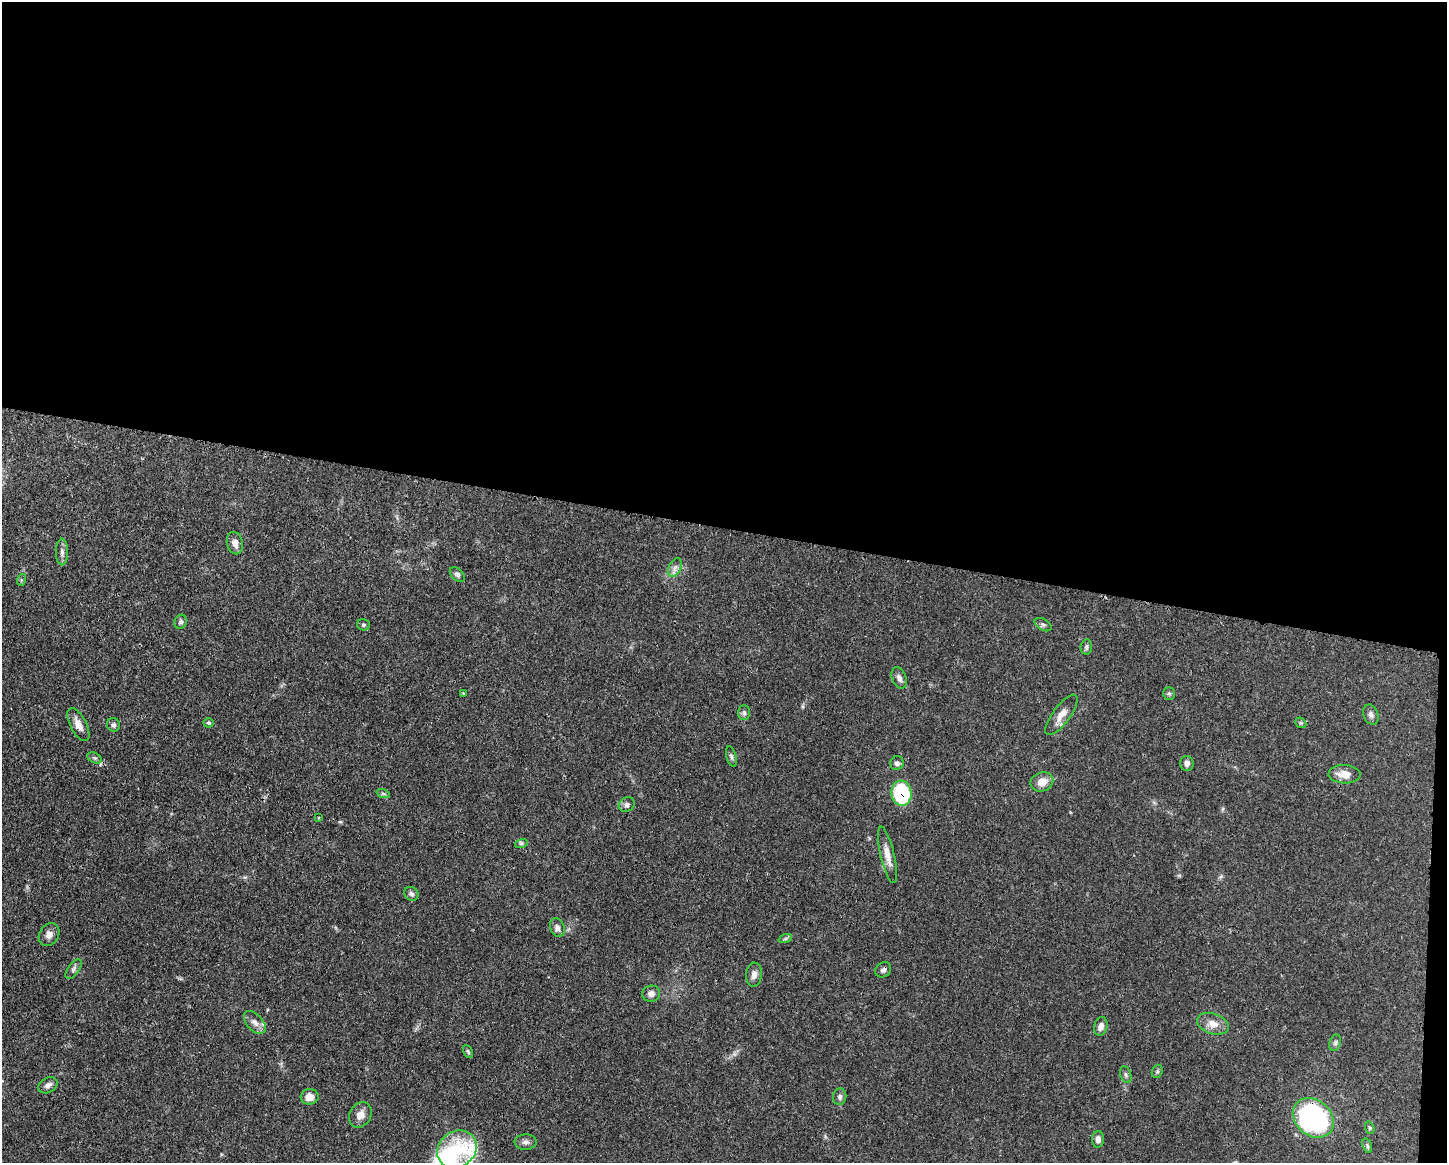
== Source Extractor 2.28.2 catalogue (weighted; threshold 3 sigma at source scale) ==
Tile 3 of 3 x 4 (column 3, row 1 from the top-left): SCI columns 3002-4446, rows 3490-4650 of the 4670 x 4657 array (HDU 1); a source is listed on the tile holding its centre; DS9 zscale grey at full resolution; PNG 1449 x 1165 px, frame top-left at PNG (2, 2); each listed source drawn as its Kron ellipse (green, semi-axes under 4 px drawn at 4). Shown black and unused: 46% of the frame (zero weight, under 3 of 4 exposures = <1% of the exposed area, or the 3 px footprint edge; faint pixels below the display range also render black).
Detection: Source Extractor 2.28.2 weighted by HDU 2 'WHT'; one run over the whole footprint, this tile lists its part. Background 0.0551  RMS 0.0033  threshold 0.0148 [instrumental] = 3 sigma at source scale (4.5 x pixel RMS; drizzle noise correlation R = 1.50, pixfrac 1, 0.05/0.05 arcsec/px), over >= 5 px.
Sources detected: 57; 1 inside a brighter listed object's ellipse — not listed separately; the other 56 listed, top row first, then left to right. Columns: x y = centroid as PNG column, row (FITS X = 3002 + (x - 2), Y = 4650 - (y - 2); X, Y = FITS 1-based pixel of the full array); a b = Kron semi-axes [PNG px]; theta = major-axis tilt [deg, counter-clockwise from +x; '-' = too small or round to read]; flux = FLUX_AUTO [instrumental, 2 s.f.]
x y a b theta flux
235 543 11 8 -75 2.4
62 552 13 6 -90 1.4
675 568 10 6 63 1.4
457 574 8 5 -41 0.8
21 580 6 4 72 0.39
181 622 7 6 - 0.79
363 625 6 5 - 0.53
1043 625 9 5 -30 0.77
1086 647 7 5 82 0.72
899 678 11 7 -67 1.4
463 693 3 3 - 0.57
1169 693 6 5 - 0.62
744 713 7 6 - 0.79
1061 715 24 8 54 3.4
1371 715 10 7 -68 1.2
208 723 5 5 - 0.5
1301 723 6 4 -42 0.48
78 724 18 8 -63 3
113 725 7 6 - 0.96
731 756 10 5 -75 0.77
94 758 7 5 -27 0.7
897 763 7 6 - 1.1
1187 763 7 7 - 1.3
1344 774 16 9 -2 3.4
1042 782 11 9 23 4
383 793 7 4 -20 0.49
901 793 13 10 -84 26
627 805 8 7 - 0.97
318 817 3 2 - 0.32
521 844 6 4 18 0.6
887 855 29 7 -77 3.5
411 894 7 6 - 0.85
557 928 9 7 -69 1.4
49 935 12 9 56 2
785 939 7 4 19 0.55
73 969 11 5 54 1
883 970 8 7 - 1
754 975 12 8 85 1.7
651 994 9 8 - 1.6
255 1022 13 8 -47 1.9
1213 1024 16 10 -18 3.4
1101 1026 9 6 74 1.6
1335 1043 8 5 72 0.83
468 1052 7 4 -63 0.5
1157 1071 7 5 70 0.57
1126 1075 8 5 -72 0.79
48 1085 10 7 31 1.4
310 1097 9 7 5 3.1
840 1097 8 6 85 0.95
360 1115 13 10 58 2.5
1313 1118 22 17 -41 67
1370 1128 6 4 -72 0.51
1098 1139 8 6 87 1.4
526 1142 11 7 1 1.3
1367 1146 7 4 -71 0.62
457 1149 21 17 36 9.8
Overlapping masked pixels (flux is a lower limit): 2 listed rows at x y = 901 793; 1313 1118